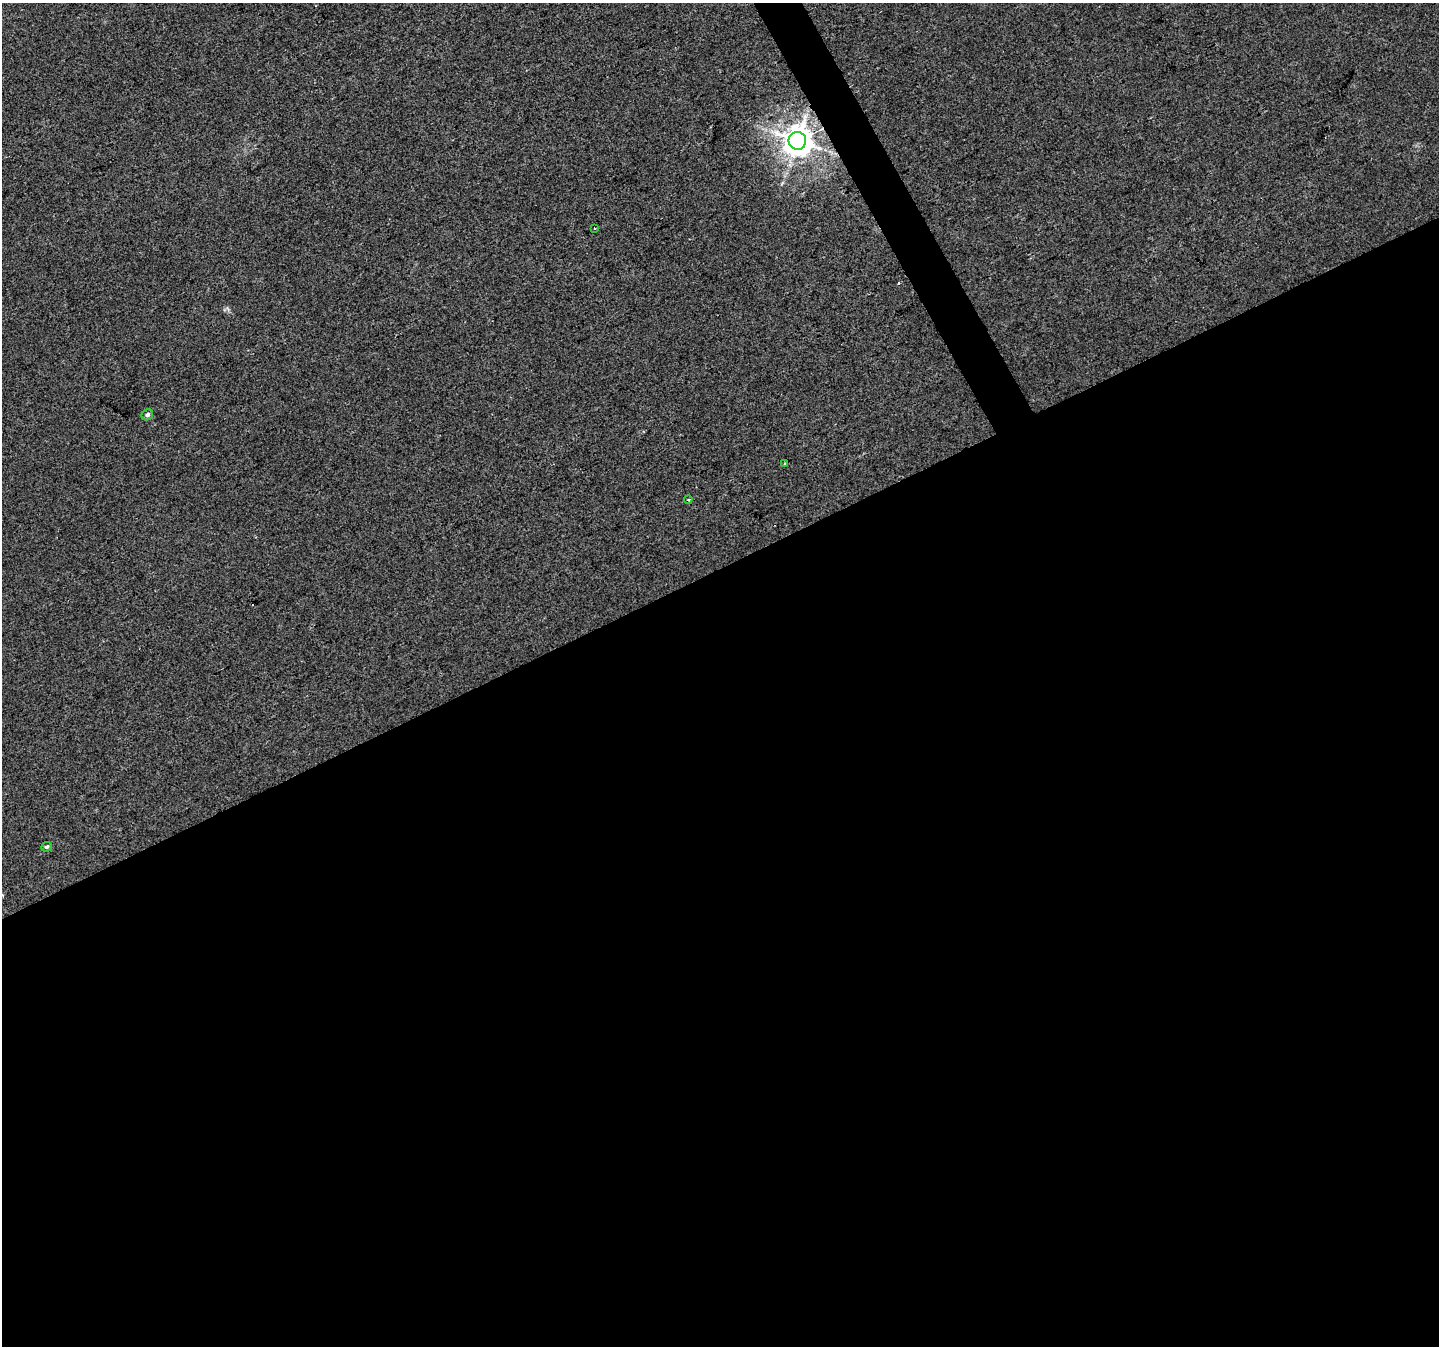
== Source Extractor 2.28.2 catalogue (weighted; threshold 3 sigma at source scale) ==
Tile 15 of 4 x 4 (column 3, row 4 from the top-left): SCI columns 2877-4313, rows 100-1443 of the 5753 x 5632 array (HDU 1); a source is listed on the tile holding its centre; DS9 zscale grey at full resolution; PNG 1441 x 1348 px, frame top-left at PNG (2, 3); each listed source drawn as its Kron ellipse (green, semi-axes under 4 px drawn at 4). Shown black and unused: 59% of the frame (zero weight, under 2 of 3 exposures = <1% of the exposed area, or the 3 px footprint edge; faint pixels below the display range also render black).
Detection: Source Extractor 2.28.2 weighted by HDU 2 'WHT'; one run over the whole footprint, this tile lists its part. Background 0.0138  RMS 0.0048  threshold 0.0217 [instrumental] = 3 sigma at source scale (4.5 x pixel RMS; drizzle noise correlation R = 1.50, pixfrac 1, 0.0396/0.0396 arcsec/px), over >= 5 px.
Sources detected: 6; all 6 listed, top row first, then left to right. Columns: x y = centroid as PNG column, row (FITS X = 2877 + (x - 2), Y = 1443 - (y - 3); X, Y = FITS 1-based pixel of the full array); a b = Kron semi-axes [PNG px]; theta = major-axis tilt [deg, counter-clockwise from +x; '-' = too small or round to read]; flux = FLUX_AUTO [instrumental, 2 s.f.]
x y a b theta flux
797 141 9 9 - 860
595 228 3 2 - 0.5
147 415 6 5 - 1.5
785 464 3 3 - 2.5
688 500 4 2 - 0.47
47 847 5 4 - 1
Overlapping masked pixels (flux is a lower limit): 1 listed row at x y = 797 141